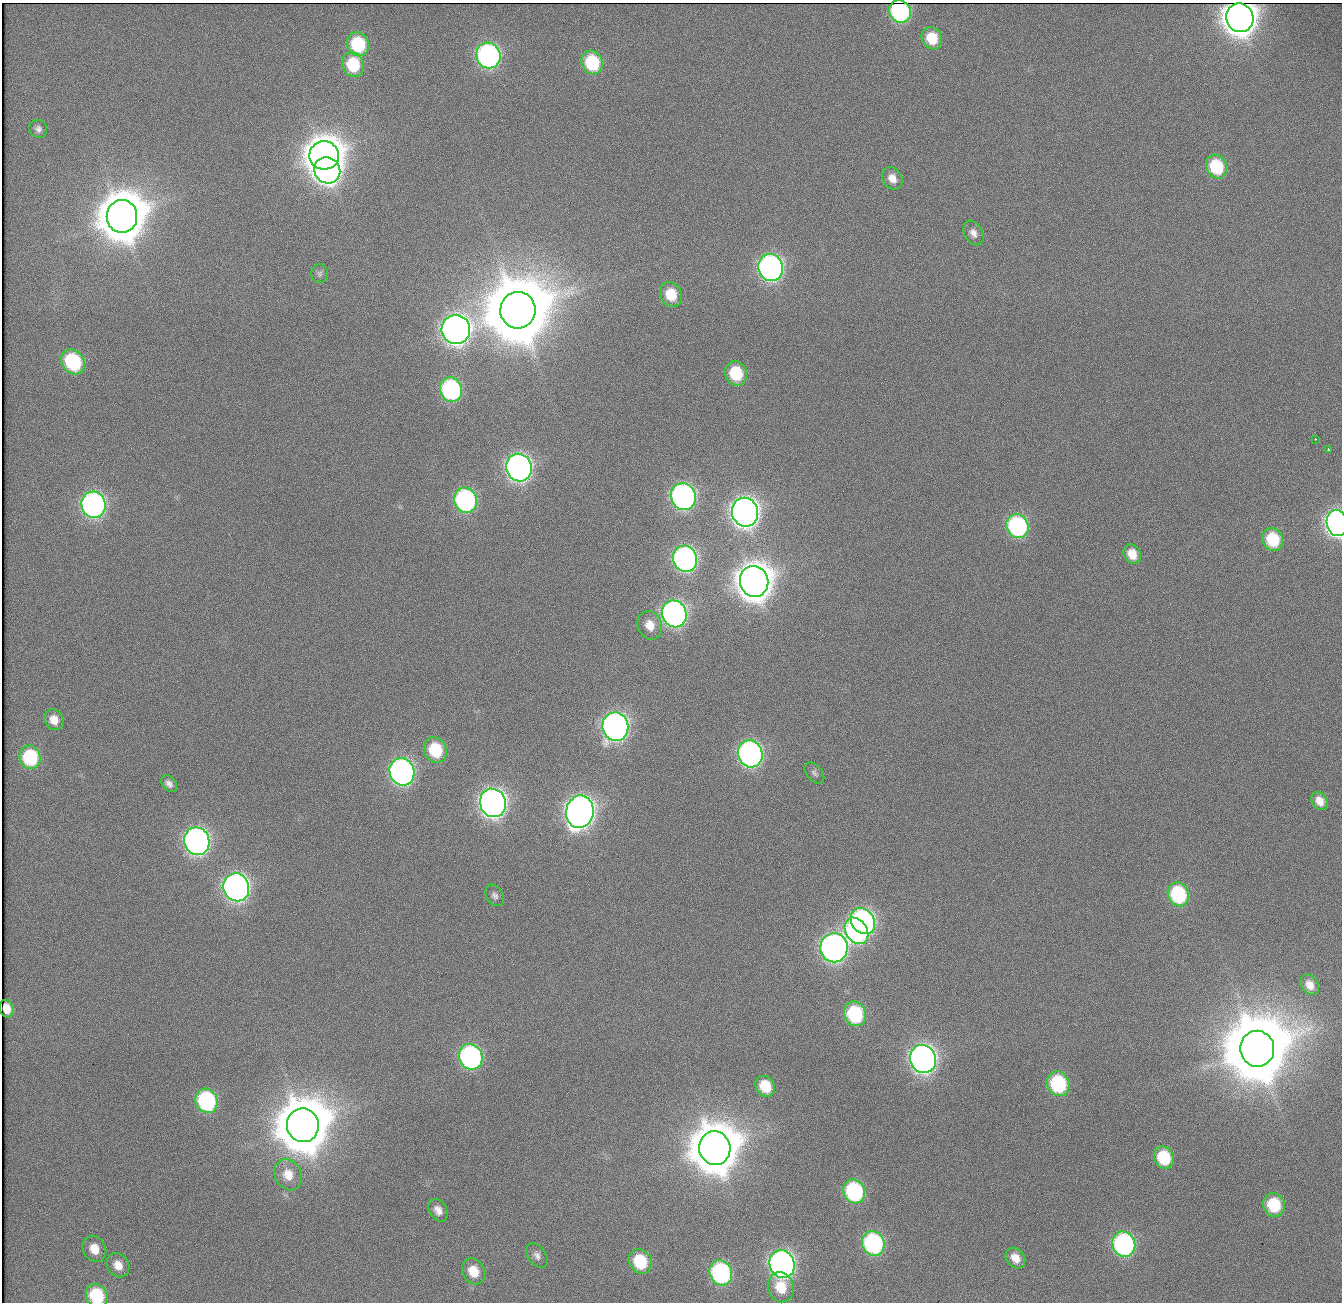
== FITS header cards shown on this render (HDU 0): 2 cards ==
NAXIS1  =                 1340          /
NAXIS2  =                 1300          /

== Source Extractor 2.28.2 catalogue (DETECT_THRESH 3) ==
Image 1340 x 1300 px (HDU 0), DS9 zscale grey, 1 PNG px = 1 image px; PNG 1344 x 1304 px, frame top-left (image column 1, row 1300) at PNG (2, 3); each listed source drawn as its Kron ellipse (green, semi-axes under 4 px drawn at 4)
Background 138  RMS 4.6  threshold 13.8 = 3 sigma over >= 5 px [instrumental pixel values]
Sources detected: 83; all 83 listed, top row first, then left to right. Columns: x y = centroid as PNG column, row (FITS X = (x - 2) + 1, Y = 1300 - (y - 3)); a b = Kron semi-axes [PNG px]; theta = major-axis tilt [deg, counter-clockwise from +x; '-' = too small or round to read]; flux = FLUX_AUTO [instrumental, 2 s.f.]
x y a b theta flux
900 11 11 10 - 5.9e+04
1240 18 14 13 - 6.9e+05
932 38 11 10 - 9.7e+03
358 44 12 10 -67 2.3e+04
488 56 13 12 - 1.2e+05
592 63 12 10 -64 2.3e+04
353 65 12 10 -70 1.7e+04
38 129 9 8 - 1.4e+03
324 155 15 14 - 1.0e+06
1216 167 12 10 -66 2.1e+04
327 170 13 12 - 2.3e+05
892 178 12 9 -57 3.3e+03
122 216 16 15 - 2.1e+06
973 233 13 9 -60 2.3e+03
771 268 14 12 -71 1.6e+05
319 273 9 8 - 1.0e+03
671 294 13 10 -65 8.9e+03
518 310 18 17 - 5.1e+06
456 330 14 14 - 3.3e+05
73 362 13 10 -53 3.0e+04
736 373 12 10 -65 1.6e+04
451 390 12 11 - 6.3e+04
1315 439 3 2 - 9.0e+02
1328 449 4 3 - 2.4e+03
519 468 14 12 -70 2.3e+05
683 497 14 12 -68 1.5e+05
465 500 13 11 -66 7.5e+04
93 505 13 12 - 1.5e+05
745 512 14 13 - 3.5e+05
1337 523 13 10 -80 2.0e+05
1017 526 12 10 -62 6.1e+04
1273 539 12 10 -67 1.6e+04
1132 554 10 8 -61 4.7e+03
685 559 13 12 - 1.5e+05
754 581 15 14 - 9.1e+05
674 614 13 12 - 1.8e+05
650 625 14 12 -68 4.3e+03
54 720 11 9 -59 3.3e+03
615 727 14 13 - 2.2e+05
435 750 13 11 -62 1.7e+04
750 754 14 12 -67 1.5e+05
30 757 12 10 -72 2.6e+04
402 772 14 12 -68 1.6e+05
814 773 12 7 -49 1.2e+03
169 784 9 6 -50 1.5e+03
1320 801 9 7 -57 3.1e+03
493 803 14 13 - 2.9e+05
580 812 16 14 82 3.8e+05
197 841 14 12 -70 2.0e+05
236 887 14 12 -69 2.3e+05
1178 894 12 10 -65 3.2e+04
495 895 11 8 -57 1.4e+03
863 921 14 11 -55 1.2e+05
856 931 14 10 -57 9.2e+04
834 948 14 13 - 2.2e+05
1310 985 11 8 -55 3.0e+03
7 1009 9 6 -77 3.9e+03
855 1014 12 11 - 3.1e+04
1257 1049 18 17 - 5.1e+06
471 1057 13 11 -66 9.2e+04
923 1059 14 12 -68 2.7e+05
1058 1084 12 11 - 3.3e+04
765 1086 11 9 -60 8.8e+03
207 1101 12 11 - 4.8e+04
303 1125 17 16 - 2.9e+06
715 1148 17 15 -75 2.3e+06
1164 1158 11 9 -66 1.6e+04
288 1175 16 13 -62 5.1e+03
854 1191 12 10 -64 4.6e+04
1274 1205 12 10 -67 1.6e+04
438 1210 12 8 -58 2.5e+03
873 1243 12 11 - 6.2e+04
1124 1244 13 11 -66 8.4e+04
94 1249 13 11 -59 4.9e+03
537 1255 13 9 -54 1.8e+03
1015 1258 11 9 -51 3.6e+03
640 1261 13 10 -59 1.6e+04
782 1264 14 12 -67 2.0e+05
118 1265 13 10 -56 3.7e+03
474 1271 13 11 -60 6.3e+03
721 1273 13 11 -63 6.2e+04
781 1287 15 13 -73 7.3e+03
97 1296 12 10 -58 2.1e+04
At the frame edge (FLAGS 8, measured only in part): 2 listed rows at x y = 1337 523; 97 1296